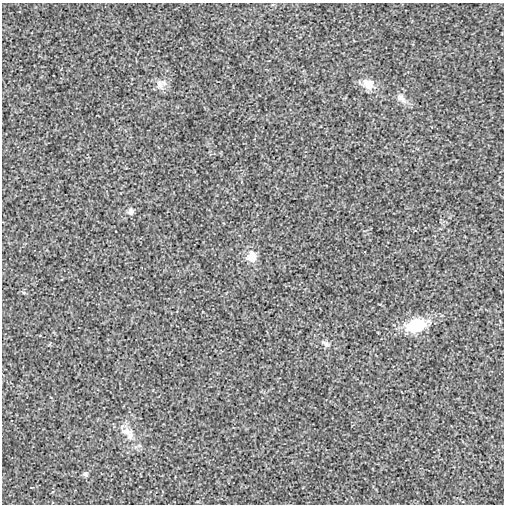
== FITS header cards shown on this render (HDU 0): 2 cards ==
NAXIS1  =                  502
NAXIS2  =                  502

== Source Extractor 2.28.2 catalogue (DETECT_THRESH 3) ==
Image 502 x 502 px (HDU 0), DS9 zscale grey, 1 PNG px = 1 image px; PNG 506 x 506 px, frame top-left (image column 1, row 502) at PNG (2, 3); no overlay
Background -1.71e-04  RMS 0.0026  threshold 0.00783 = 3 sigma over >= 5 px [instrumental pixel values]
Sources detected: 9; all 9 listed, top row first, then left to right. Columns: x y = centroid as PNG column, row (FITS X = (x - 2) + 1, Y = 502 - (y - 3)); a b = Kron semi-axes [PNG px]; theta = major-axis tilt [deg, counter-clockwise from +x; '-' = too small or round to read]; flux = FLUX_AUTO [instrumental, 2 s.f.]
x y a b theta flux
161 84 15 13 32 1.4
368 84 17 14 -36 2.2
401 98 17 9 -42 1.3
131 211 8 8 - 0.64
251 257 12 10 60 2.4
415 325 21 13 16 8
325 343 13 7 -37 0.74
127 431 17 11 -9 1.9
85 474 7 5 -29 0.32